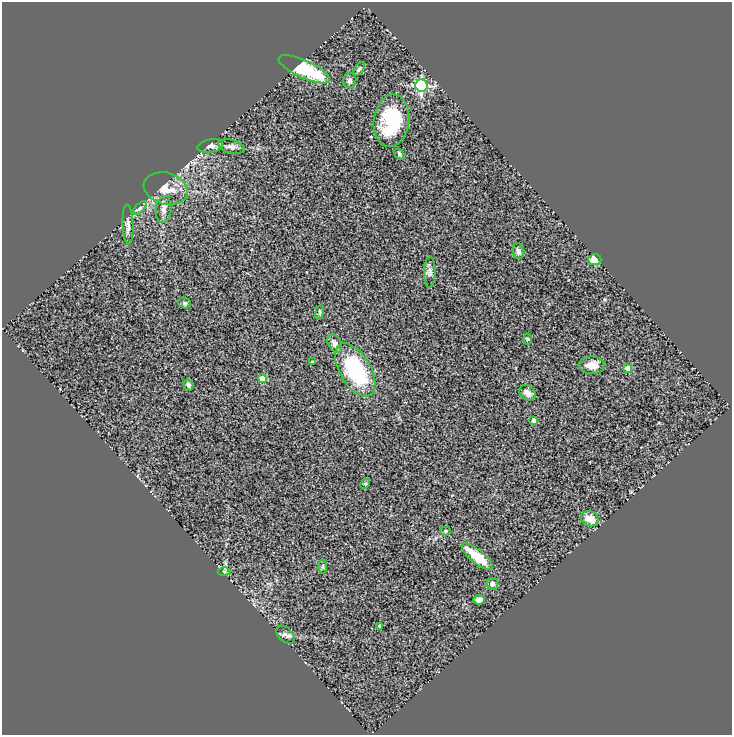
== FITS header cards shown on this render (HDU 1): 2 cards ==
NAXIS1  =                  730
NAXIS2  =                  733

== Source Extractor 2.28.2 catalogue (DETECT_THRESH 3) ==
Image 730 x 733 px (HDU 1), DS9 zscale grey, 1 PNG px = 1 image px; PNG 734 x 737 px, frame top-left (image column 1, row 733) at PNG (2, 2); each listed source drawn as its Kron ellipse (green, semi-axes under 4 px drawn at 4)
Background 0.751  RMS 0.14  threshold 0.422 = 3 sigma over >= 5 px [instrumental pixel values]
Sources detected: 37; all 37 listed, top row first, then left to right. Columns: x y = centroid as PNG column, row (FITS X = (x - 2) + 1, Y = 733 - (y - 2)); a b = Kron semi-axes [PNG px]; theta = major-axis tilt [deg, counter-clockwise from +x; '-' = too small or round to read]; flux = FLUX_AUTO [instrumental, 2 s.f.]
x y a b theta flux
304 69 28 9 -24 540
359 69 8 3 51 14
350 80 7 6 - 24
421 86 6 6 - 1400
391 121 26 17 82 550
210 146 13 6 10 46
231 147 13 6 -13 38
399 154 6 4 -55 16
166 188 22 16 -15 160
140 208 9 3 46 19
164 209 14 7 84 52
128 224 20 5 -88 41
518 251 8 6 -81 25
595 260 6 5 - 150
430 272 15 5 89 38
185 303 6 5 - 17
319 312 7 3 81 12
527 339 6 3 -90 9.6
335 343 10 6 -62 51
312 362 4 2 - 7.5
592 365 13 8 -1 82
628 369 4 4 - 130
355 370 29 15 -60 790
262 378 4 4 - 180
188 385 6 4 -59 29
527 393 9 6 -36 40
534 420 4 4 - 46
365 484 5 4 - 11
590 519 9 7 -22 96
445 531 5 4 - 16
477 557 19 6 -39 250
323 566 7 3 -90 16
224 572 6 4 0 12
492 584 6 6 - 34
479 600 5 4 - 51
379 626 3 3 - 11
285 635 11 6 -43 29